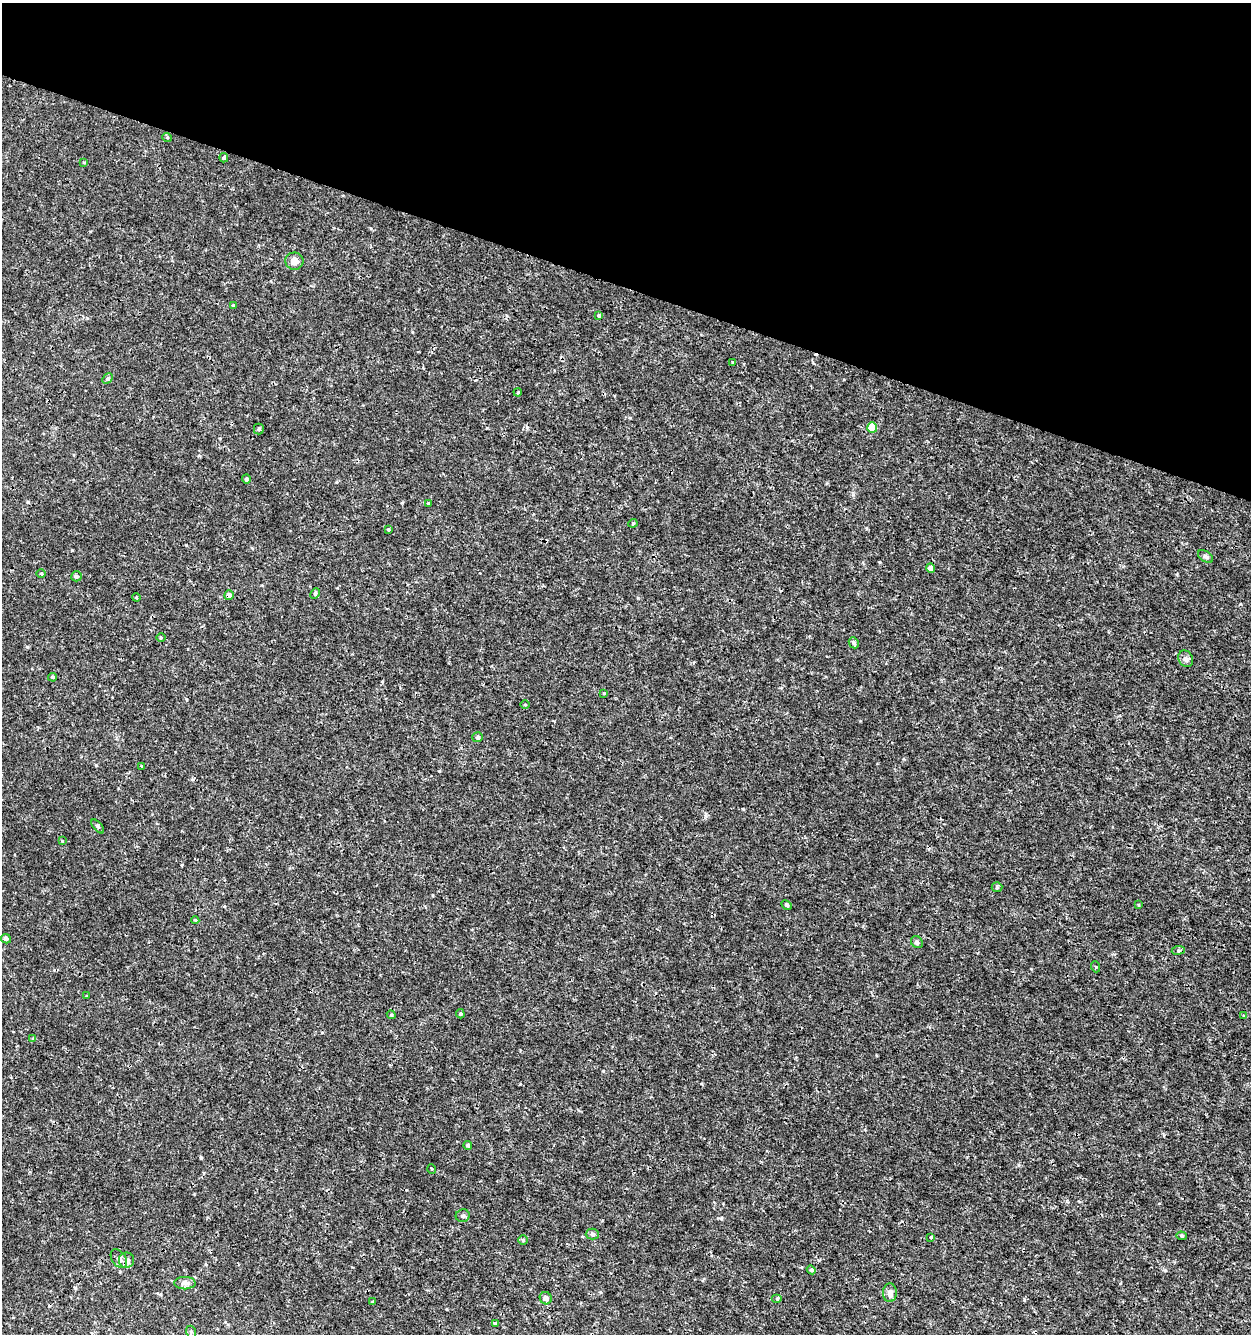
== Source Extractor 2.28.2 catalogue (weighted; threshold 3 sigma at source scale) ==
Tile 2 of 4 x 4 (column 2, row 1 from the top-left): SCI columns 1532-2780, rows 3995-5326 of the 5497 x 5335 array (HDU 1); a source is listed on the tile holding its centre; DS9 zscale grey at full resolution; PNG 1253 x 1336 px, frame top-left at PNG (2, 3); each listed source drawn as its Kron ellipse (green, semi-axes under 4 px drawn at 4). Shown black and unused: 21% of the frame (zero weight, under 3 of 4 exposures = <1% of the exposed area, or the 3 px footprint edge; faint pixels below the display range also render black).
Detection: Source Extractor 2.28.2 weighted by HDU 2 'WHT'; one run over the whole footprint, this tile lists its part. Background 5.26e-04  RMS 8.6e-04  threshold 0.00386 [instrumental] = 3 sigma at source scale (4.5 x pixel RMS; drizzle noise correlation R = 1.50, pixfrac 1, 0.0396/0.0396 arcsec/px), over >= 5 px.
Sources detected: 63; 1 cosmic-ray / hot-pixel residue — neither listed nor drawn; the other 62 listed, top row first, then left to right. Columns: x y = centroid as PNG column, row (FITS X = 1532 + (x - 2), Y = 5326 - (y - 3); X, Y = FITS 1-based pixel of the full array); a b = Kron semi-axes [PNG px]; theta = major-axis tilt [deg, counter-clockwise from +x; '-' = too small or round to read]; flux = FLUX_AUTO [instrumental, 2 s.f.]
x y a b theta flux
167 137 5 3 - 0.07
224 158 4 4 - 0.18
84 162 4 3 - 0.071
294 261 9 8 - 0.53
233 306 4 4 - 0.12
598 315 4 3 - 0.091
732 362 3 3 - 0.075
107 378 6 4 46 0.12
518 392 4 3 - 0.071
872 427 5 5 - 2.3
259 429 5 5 - 0.11
246 479 4 4 - 0.17
429 503 4 4 - 0.1
633 523 4 4 - 0.088
388 529 3 2 - 0.088
1205 557 8 5 -34 0.18
930 568 4 4 - 0.69
41 573 5 3 - 0.076
76 576 5 5 - 0.17
315 594 6 4 63 0.13
229 595 5 4 - 0.35
136 597 4 3 - 0.07
161 637 5 3 - 0.084
854 643 6 5 - 0.23
1186 659 9 7 -62 0.27
53 677 4 3 - 0.11
604 693 3 3 - 0.075
525 705 5 3 - 0.069
478 737 5 5 - 0.17
142 766 3 2 - 0.12
98 826 8 4 -50 0.14
62 841 3 3 - 0.058
997 887 5 5 - 0.11
786 905 6 4 -27 0.13
1139 905 4 2 - 0.065
195 920 4 4 - 0.093
6 939 5 4 - 0.22
917 942 6 5 - 0.16
1178 950 6 3 8 0.13
1096 967 5 3 - 0.11
87 996 3 3 - 0.073
460 1014 5 4 - 0.11
391 1015 4 4 - 0.096
1244 1016 4 3 - 0.086
33 1038 4 4 - 0.072
468 1145 4 4 - 0.2
432 1169 5 3 - 0.079
463 1216 7 6 - 0.23
592 1234 6 5 - 0.19
1181 1236 5 4 - 0.13
931 1237 3 3 - 0.07
523 1240 5 5 - 0.11
119 1259 10 7 -53 0.32
127 1260 8 7 - 0.33
811 1270 4 4 - 0.11
185 1283 11 6 0 0.32
890 1293 9 7 90 0.43
546 1298 6 6 - 0.45
777 1298 5 3 - 0.1
372 1302 4 3 - 0.073
495 1324 4 4 - 0.14
191 1332 6 5 - 0.14
Overlapping masked pixels (flux is a lower limit): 1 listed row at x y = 229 595
Unlisted compact peaks at least as high as the median listed source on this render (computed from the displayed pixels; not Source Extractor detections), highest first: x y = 201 1158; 72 550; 706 816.